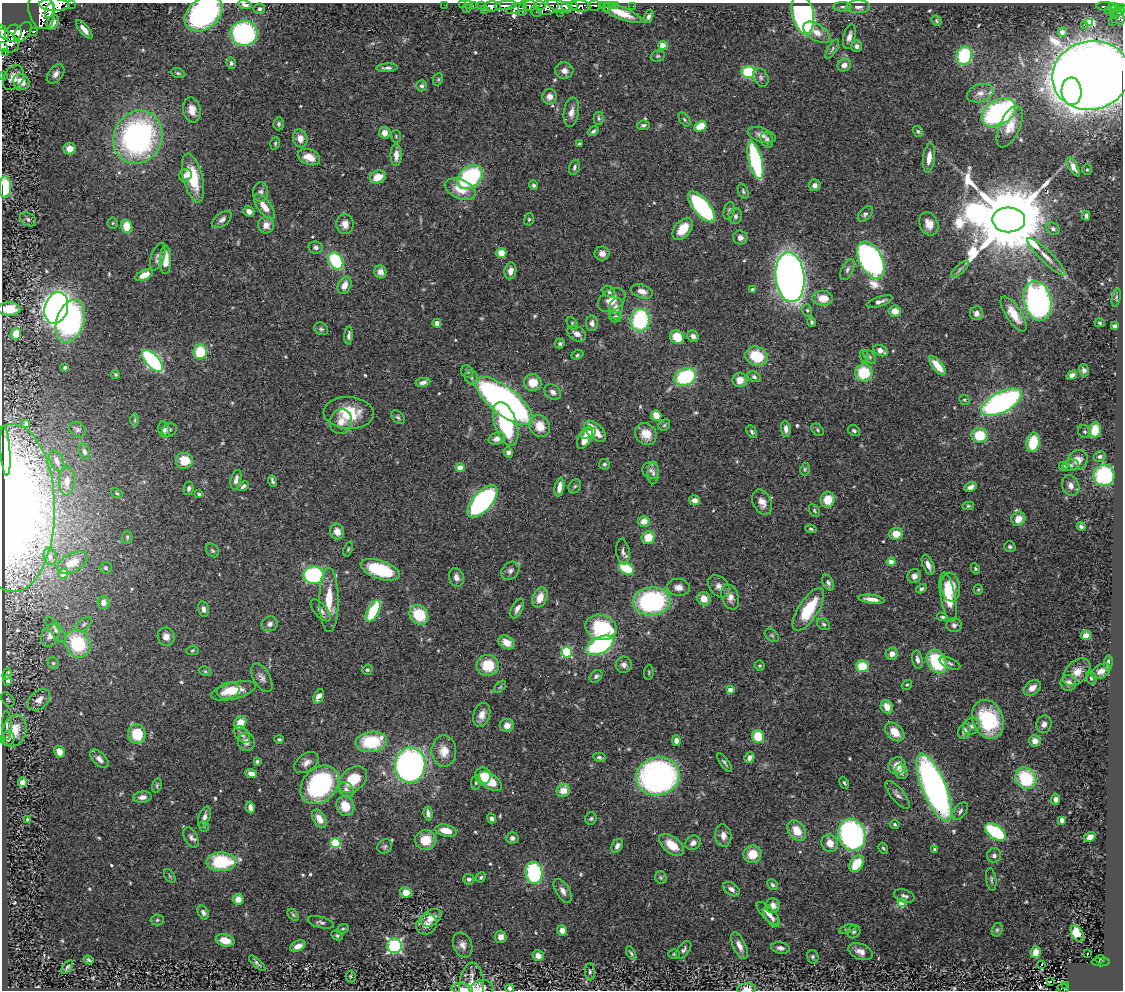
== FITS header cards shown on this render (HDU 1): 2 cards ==
NAXIS1  =                 1121
NAXIS2  =                  988

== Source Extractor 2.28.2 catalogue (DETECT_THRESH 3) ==
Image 1121 x 988 px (HDU 1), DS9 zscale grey, 1 PNG px = 1 image px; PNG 1125 x 992 px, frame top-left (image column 1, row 988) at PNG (2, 3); each listed source drawn as its Kron ellipse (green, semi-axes under 4 px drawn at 4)
Background 0.8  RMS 0.032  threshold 0.0973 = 3 sigma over >= 5 px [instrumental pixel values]
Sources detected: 570; of the 570, the 500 brightest by FLUX_AUTO listed and drawn (70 fainter detections omitted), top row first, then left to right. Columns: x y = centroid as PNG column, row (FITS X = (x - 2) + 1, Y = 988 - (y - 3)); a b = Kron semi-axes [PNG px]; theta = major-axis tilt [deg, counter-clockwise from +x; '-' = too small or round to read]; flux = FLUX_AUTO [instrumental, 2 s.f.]
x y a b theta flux
71 3 2 2 - 23
245 4 7 4 -14 13
54 5 15 6 -3 2100
444 5 2 2 - 10
462 5 2 2 - 9.8
469 5 3 3 - 27
473 5 3 2 - 16
481 5 3 2 - 13
540 5 6 4 -3 320
573 5 5 3 - 260
602 5 3 3 - 61
612 5 3 3 - 14
616 5 2 2 - 8.2
492 6 8 5 0 940
506 6 11 4 6 720
530 6 6 5 - 420
559 6 13 5 -20 1500
565 6 4 3 - 590
580 6 10 5 -4 690
594 6 6 5 - 200
633 6 2 2 - 4.8
1106 6 9 3 -3 100
548 7 11 7 21 790
842 7 9 4 0 5.6
858 7 12 6 0 12
1112 7 4 3 - 160
516 8 11 4 20 370
523 8 8 4 81 450
607 8 3 3 - 55
1121 8 5 4 - 230
259 9 6 5 - 5.2
467 9 4 3 - 65
50 10 8 4 70 1100
485 10 3 2 - 15
41 11 19 13 -75 3300
536 11 6 3 -50 98
1108 11 3 2 - 6.4
1114 11 7 2 85 80
1118 12 7 4 35 310
561 13 2 2 - 3.9
621 13 23 6 -22 40
203 14 21 15 39 470
803 14 20 11 -77 660
649 16 7 4 73 7.2
1119 16 9 4 -74 260
937 21 5 4 - 3.7
53 22 8 5 65 17
1113 22 2 2 - 11
1090 23 3 3 - 1700
1084 25 3 3 - 43
84 29 11 4 -50 16
34 31 3 3 - 100
3 32 8 4 -64 990
23 32 12 7 50 1600
817 32 15 8 -33 22
1062 32 5 4 - 25
13 33 9 7 52 2200
244 33 13 12 - 370
849 37 12 6 78 12
4 41 16 10 -29 2800
663 45 4 4 - 71
856 46 6 5 - 7.6
3 47 5 3 - 460
832 49 11 4 59 5.7
5 53 4 3 - 400
658 56 7 5 14 4
964 56 9 8 - 160
231 63 6 4 -83 5.3
844 65 7 6 - 13
387 68 10 4 1 7.8
564 70 9 8 - 13
748 72 7 6 - 120
178 73 7 4 -15 4.1
56 74 11 7 53 12
1091 75 39 34 13 6500
2 76 2 2 - 4.5
761 77 10 7 -63 7.6
13 78 13 9 61 22
438 79 6 4 69 3.1
21 82 9 7 -41 27
422 86 5 5 - 5.4
1072 91 14 10 -86 290
980 93 13 8 17 18
550 97 8 7 - 15
192 110 12 8 -80 22
571 112 15 7 81 16
999 113 19 12 30 380
599 118 6 5 - 4.5
684 119 8 4 -53 4.2
279 124 6 5 - 4.4
643 125 6 4 6 4.9
700 126 6 5 - 56
1010 127 22 10 66 34
593 131 6 4 40 4.6
918 131 6 5 - 4.1
385 133 6 6 - 16
762 135 14 7 -18 13
396 136 6 5 - 3.2
138 137 27 24 66 600
300 138 9 7 -76 16
767 140 8 6 -71 7.5
275 143 6 4 71 3.4
579 144 4 3 - 3.1
70 149 6 6 - 22
396 155 11 5 -90 21
309 157 11 7 -21 30
929 158 15 6 83 20
755 160 19 6 -77 290
574 167 8 5 72 5.6
1073 167 11 4 -61 12
1087 170 5 4 - 3.1
185 175 7 6 - 11
378 177 8 6 19 38
470 177 14 10 41 270
193 178 25 9 -76 84
533 185 5 4 - 4.4
815 185 6 6 - 8.4
5 187 11 6 89 100
460 189 16 9 -23 42
743 191 8 5 -68 4.4
261 192 10 7 83 10
264 207 15 6 -53 30
702 207 19 8 -50 340
249 211 6 5 - 12
729 211 9 5 76 5.3
865 214 9 5 47 6.8
735 216 8 6 78 6.9
1086 216 5 3 - 5.2
28 219 8 6 -31 8.1
222 219 11 6 38 9.7
529 219 6 5 - 3.6
1009 220 16 12 -2 41000
113 223 5 5 - 3
345 224 10 8 -84 19
929 224 12 9 -66 21
266 225 8 8 - 18
127 226 7 5 -76 37
683 229 13 8 51 46
1053 229 7 5 -33 6
740 238 7 7 - 9.1
316 247 7 6 - 6.9
501 253 5 5 - 34
602 253 7 7 - 13
158 257 14 6 69 9.8
1046 257 26 6 -44 22
165 260 14 5 89 33
871 260 20 11 -63 900
336 261 9 7 -56 160
847 269 11 5 64 7.3
960 269 11 4 44 6.7
510 271 8 6 80 14
380 272 6 6 - 14
144 275 9 5 25 26
790 277 25 14 -84 2100
344 285 9 6 65 22
753 289 4 3 - 7
642 291 11 6 -18 17
609 292 7 5 -35 6
823 298 10 7 -2 34
1116 298 9 4 78 4.3
612 300 15 10 35 30
1038 301 20 13 -77 570
880 302 13 5 19 10
56 308 16 11 73 1800
616 308 11 7 80 17
9 309 11 7 0 34
807 310 6 5 - 3.6
895 311 6 6 - 19
976 313 7 6 - 9.9
1014 314 20 8 -56 44
615 317 6 5 - 7.1
640 320 11 9 86 210
70 321 22 14 72 400
811 322 5 4 - 5
437 323 4 4 - 14
592 323 8 6 90 9.9
1100 323 5 4 - 3.7
572 324 7 5 -54 4
1114 326 4 4 - 4.6
321 329 7 6 - 4.9
16 334 6 5 - 28
577 334 10 7 -31 14
349 335 9 4 85 6
693 336 6 5 - 9.8
677 337 7 6 - 55
560 343 5 5 - 4.5
880 351 8 5 -25 12
200 352 7 7 - 83
577 355 6 4 20 3.7
756 356 11 9 -26 85
864 356 6 4 -71 3.4
870 357 8 5 -49 4.5
153 361 13 6 -47 380
937 366 12 5 -50 35
65 367 3 3 - 5.1
1084 370 6 5 - 6.2
467 372 7 5 -50 4.2
864 373 9 8 - 84
115 374 4 4 - 3.3
1072 375 5 4 - 12
471 377 7 6 - 6.2
685 377 11 8 24 200
754 377 7 5 -27 5.5
740 380 7 7 - 26
423 382 7 4 10 10
533 383 9 8 - 37
553 392 9 7 -32 9.5
964 400 5 4 - 3.1
504 401 35 13 -38 1100
1001 402 22 10 27 580
349 413 25 16 -3 87
656 415 5 5 - 37
398 417 8 5 -48 5.1
135 420 6 4 90 4
341 422 12 11 - 23
26 424 3 3 - 3.5
506 424 23 11 -72 160
664 425 6 5 - 3.6
540 426 11 10 - 38
786 429 8 5 -82 9.9
77 430 9 7 -39 6.7
164 430 8 6 -74 8.2
169 430 7 6 - 5.7
817 430 7 5 -44 4.3
1095 430 7 6 - 47
595 431 13 7 -43 55
854 431 6 5 - 5.2
752 432 7 4 -59 4.8
1085 432 7 6 - 4.7
588 433 8 4 26 17
646 434 11 10 - 33
979 435 8 7 - 74
585 438 12 6 63 34
497 439 8 6 17 13
1033 442 10 6 80 78
5 451 25 5 -86 45
84 452 8 5 -72 6.8
508 452 5 4 - 7.5
1100 457 6 5 - 5.1
185 460 9 8 - 41
1078 460 10 9 - 25
57 461 11 6 -67 11
604 464 5 5 - 4.3
1071 465 8 5 11 5.2
1063 467 4 4 - 6.7
460 468 4 4 - 36
805 469 6 4 77 3.5
651 470 9 8 - 8.6
653 473 11 5 88 8.8
1104 475 11 10 - 220
236 480 10 5 78 11
67 481 14 7 88 22
272 481 6 3 -69 4.6
243 486 6 4 41 5.2
575 486 7 6 - 3.9
1071 486 10 8 -67 14
559 487 10 4 80 18
970 487 7 4 27 10
189 488 7 5 80 5.7
117 493 6 4 -23 3.5
199 494 4 3 - 4.9
695 500 5 5 - 12
828 500 8 7 - 40
483 501 20 9 48 520
762 502 13 9 -64 20
968 506 5 4 - 3.8
13 508 84 42 -89 1500
814 510 7 5 -61 3.7
1018 519 7 6 - 27
644 521 6 5 - 22
1081 526 4 3 - 6.4
811 529 6 4 -16 4.1
337 532 8 7 - 19
896 534 7 6 - 31
127 537 6 5 - 4
648 537 7 6 - 42
1010 547 6 5 - 4.4
348 549 7 4 71 3.2
212 551 7 5 -45 4.9
623 552 13 6 -81 9.7
50 556 8 6 -73 7.8
72 562 17 9 27 38
891 562 4 4 - 42
928 565 11 5 -66 15
106 568 6 6 - 3.4
626 568 8 5 -29 82
975 568 5 4 - 3
380 570 20 9 -19 150
510 571 10 8 42 8.7
63 573 5 4 - 24
314 575 10 8 -1 320
914 576 7 6 - 12
456 577 9 7 -72 11
828 583 8 5 -62 6.4
719 586 12 9 -47 14
678 587 11 8 -6 14
951 587 14 9 -81 49
921 589 6 4 32 5.2
978 590 5 4 - 3
730 597 13 8 -71 16
948 597 25 7 -79 74
540 598 10 7 65 26
704 599 7 6 - 26
871 599 13 4 -7 16
329 600 32 9 -90 65
652 601 18 14 6 390
103 602 6 6 - 19
517 608 11 5 63 11
203 609 8 5 -79 9.6
321 610 13 6 -48 11
808 610 24 10 57 97
373 611 12 5 62 120
419 615 10 8 -51 84
942 617 5 4 - 4.1
84 624 9 5 40 5.7
270 624 8 7 - 9.4
823 624 7 5 -30 4.6
954 625 8 7 - 6.7
601 627 16 12 -15 170
56 629 15 5 -53 9.2
50 635 12 8 65 17
772 635 8 5 -40 4
1086 635 5 5 - 21
166 637 9 8 - 18
507 642 8 6 -31 23
78 644 14 12 -59 140
600 645 14 8 26 290
192 650 6 4 5 3.2
567 652 5 5 - 210
892 654 6 6 - 14
917 660 9 5 -80 8.4
937 662 12 9 -60 160
53 663 6 5 - 4.1
950 663 11 5 -23 6.1
1108 663 7 4 83 9.9
488 665 11 10 - 64
624 665 8 8 - 11
760 665 5 5 - 3.2
862 666 6 6 - 59
367 670 5 5 - 3.5
205 671 6 4 -16 3.5
1101 671 10 6 29 18
649 672 7 4 85 3.2
1077 672 16 10 46 27
7 674 6 4 72 5.8
596 676 7 5 40 5.5
262 678 16 8 -61 12
1091 678 6 5 - 5.5
7 680 5 4 - 5.7
1068 683 8 8 - 15
907 685 5 4 - 3.2
500 687 7 4 44 3.6
1032 688 9 6 38 17
228 690 11 8 17 22
730 690 4 4 - 15
234 691 23 8 14 46
319 696 7 4 66 17
8 699 8 5 -50 4
39 700 13 8 43 17
887 707 7 6 - 25
482 715 12 8 72 17
988 719 20 15 -69 170
240 723 7 5 57 38
1044 724 9 7 75 12
7 725 14 5 -89 7.2
507 725 7 6 - 18
971 726 9 7 44 11
14 731 16 12 71 56
964 731 8 6 71 13
895 732 11 7 -42 33
137 734 10 9 - 85
242 735 10 6 -46 9.6
758 736 6 6 - 60
8 738 7 7 - 5.5
279 739 4 3 - 3.2
676 741 5 4 - 10
1035 741 6 5 - 20
246 742 9 8 - 12
371 742 16 10 8 110
444 751 16 12 90 33
60 752 6 5 - 23
599 757 6 4 -12 5
749 758 6 4 55 11
99 759 11 6 -47 12
257 761 3 3 - 4.2
306 763 14 8 32 15
724 763 11 3 -53 4.4
410 765 17 15 83 940
897 766 9 8 - 25
901 772 7 6 - 9.9
251 773 6 4 -23 14
483 776 8 8 - 30
658 776 22 19 14 640
1026 778 11 10 - 130
353 780 16 11 40 70
490 781 13 7 -34 81
22 782 5 4 - 19
476 782 7 5 81 4.7
844 783 6 4 -63 3.6
157 785 7 4 73 3.6
320 785 21 17 46 320
934 787 36 12 -67 990
346 790 8 6 -51 9.3
563 790 7 6 - 29
897 795 17 6 -51 10
142 797 9 5 6 12
1056 799 5 4 - 9.6
345 806 10 9 - 37
250 807 6 4 -77 11
960 811 10 6 54 6.9
428 813 7 4 -83 11
204 817 11 5 70 9.7
491 818 5 4 - 6.2
591 818 6 5 - 4.6
319 819 10 6 -59 23
28 820 4 4 - 4.7
1062 820 4 4 - 31
895 824 5 4 - 3.4
204 826 5 4 - 3
446 831 11 6 -12 31
797 831 11 8 -54 38
995 832 12 6 -35 210
852 835 16 13 -71 480
723 836 11 8 -82 15
191 837 11 6 -63 8.9
1090 837 6 4 34 14
512 838 6 5 - 6.7
426 840 10 10 - 45
336 843 5 5 - 160
693 843 8 7 - 10
830 843 9 8 - 27
672 845 14 8 -39 45
385 846 8 6 45 5.4
617 846 7 5 61 11
883 848 6 4 -59 3.4
935 849 4 3 - 5.1
753 854 9 8 - 46
994 855 7 7 - 7
221 862 15 9 1 150
856 864 9 6 57 62
534 873 11 8 -82 240
170 876 7 4 -56 3.2
481 877 5 4 - 4.5
661 877 6 5 - 3.9
469 879 5 5 - 5.9
991 879 12 5 -82 5.6
772 885 6 5 - 4.4
731 889 9 6 -34 9.9
563 891 13 7 -59 13
406 892 6 5 - 30
904 896 11 6 -16 8.5
238 899 5 5 - 22
902 903 4 4 - 87
773 905 7 7 - 16
203 912 7 5 -61 6.4
768 913 15 6 -45 14
293 915 7 4 -54 4
772 917 11 6 -53 11
431 918 11 7 33 25
157 920 6 5 - 3.9
321 922 13 5 -14 7.2
427 924 11 9 41 15
343 929 6 4 21 3.5
847 929 8 4 18 3.5
562 930 5 5 - 17
997 930 7 5 73 4.4
854 932 7 6 - 5.1
1077 934 9 5 -57 84
337 936 6 4 -28 3.6
501 937 6 5 - 12
225 940 10 6 -14 31
463 945 13 9 -69 14
298 946 8 5 24 15
395 946 7 7 - 330
739 946 14 6 -65 16
780 948 9 5 -10 8.8
684 950 10 5 52 6.3
861 952 13 7 -22 17
1036 952 6 5 - 21
631 953 7 3 -60 4.4
674 954 6 5 - 3.3
1088 954 3 2 - 4.7
538 956 6 5 - 21
813 957 7 5 -67 4.7
1100 959 5 3 - 16
89 960 5 3 - 3.9
1101 962 9 3 0 45
257 963 10 4 -42 6.2
1042 964 3 3 - 47
67 967 8 4 55 4.4
590 972 8 5 -89 5
351 976 6 5 - 3.6
1050 982 3 2 - 4.9
1066 985 3 2 - 19
472 987 25 12 88 46
510 988 4 4 - 8.1
1063 988 5 3 - 37
462 989 11 5 -11 12
481 989 12 8 10 18
746 989 9 5 3 16
At the frame edge (FLAGS 8, measured only in part): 16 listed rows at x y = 71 3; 245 4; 1121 8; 41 11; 203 14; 3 32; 4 41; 3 47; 2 76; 5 187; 472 987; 510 988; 1063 988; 462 989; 481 989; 746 989
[70 fainter detections neither listed nor drawn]